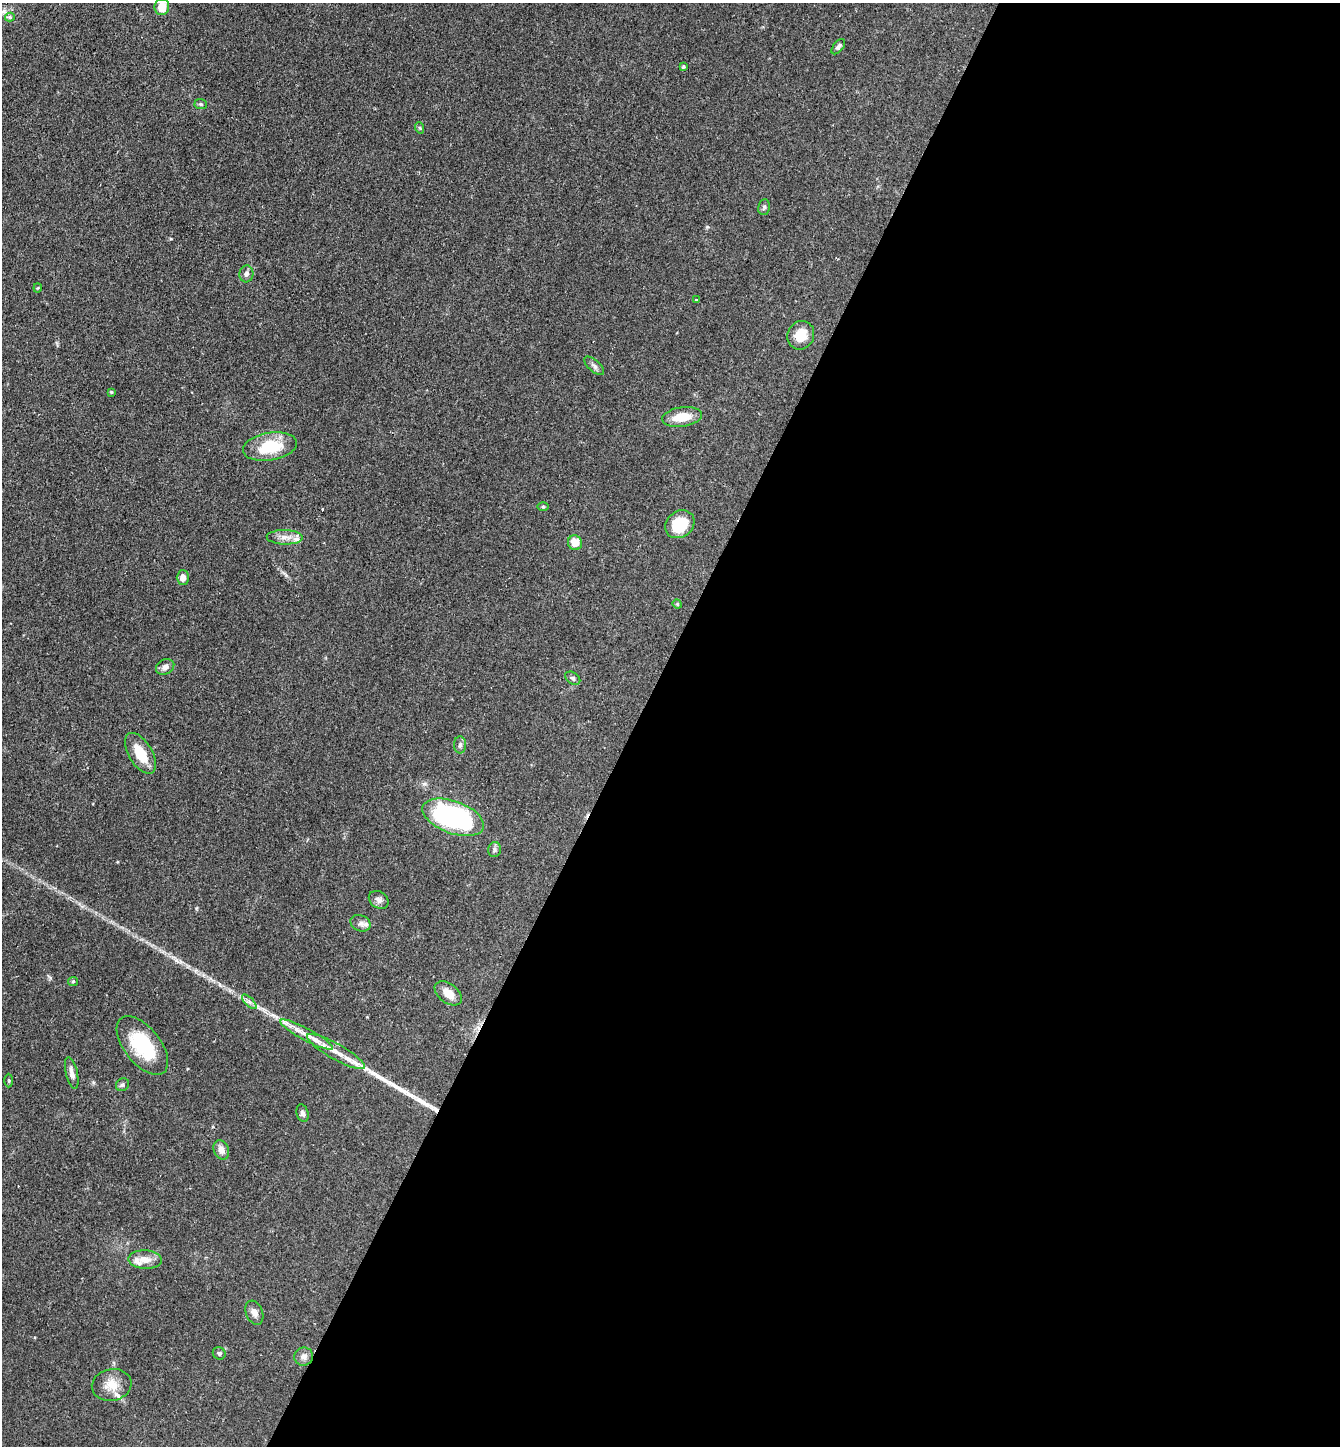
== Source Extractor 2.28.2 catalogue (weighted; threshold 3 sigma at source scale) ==
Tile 12 of 4 x 4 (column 4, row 3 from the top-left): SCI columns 4162-5499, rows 1446-2889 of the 5783 x 5776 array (HDU 1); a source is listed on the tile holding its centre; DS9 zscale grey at full resolution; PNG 1342 x 1448 px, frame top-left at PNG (2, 3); each listed source drawn as its Kron ellipse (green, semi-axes under 4 px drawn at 4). Shown black and unused: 53% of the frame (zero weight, under 2 of 3 exposures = <1% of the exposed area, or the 3 px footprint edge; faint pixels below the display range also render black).
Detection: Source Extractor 2.28.2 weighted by HDU 2 'WHT'; one run over the whole footprint, this tile lists its part. Background 0.0527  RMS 0.005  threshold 0.0226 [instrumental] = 3 sigma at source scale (4.5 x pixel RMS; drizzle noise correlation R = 1.50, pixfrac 1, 0.05/0.05 arcsec/px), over >= 5 px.
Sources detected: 49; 1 long thin detection or spike segment (spike, bleed or trail) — neither listed nor drawn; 3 inside a brighter listed object's ellipse — not listed separately; the other 45 listed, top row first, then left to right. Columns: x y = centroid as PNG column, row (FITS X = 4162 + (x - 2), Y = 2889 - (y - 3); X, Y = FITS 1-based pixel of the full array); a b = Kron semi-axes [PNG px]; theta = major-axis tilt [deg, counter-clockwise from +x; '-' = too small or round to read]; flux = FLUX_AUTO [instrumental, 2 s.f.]
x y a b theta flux
162 7 8 7 - 7.3
10 17 5 4 - 0.83
838 47 9 5 51 1.3
683 67 3 3 - 0.75
201 104 6 5 - 0.83
420 128 6 3 -71 0.64
764 207 8 5 80 0.98
246 274 8 7 - 1.8
38 288 4 4 - 0.49
696 300 3 2 - 0.42
801 335 15 13 61 8.8
594 366 12 5 -42 1.7
111 392 4 4 - 0.58
682 417 20 9 8 9.8
270 447 27 14 9 20
543 507 6 4 0 0.6
680 524 15 13 38 14
285 537 18 7 -1 4.1
575 543 7 7 - 5.8
183 578 7 6 - 3
677 604 5 4 - 0.61
165 667 9 7 28 2.4
573 678 8 5 -35 1.2
460 745 8 6 -90 1.6
140 753 23 11 -59 12
453 817 32 16 -20 83
495 850 7 6 - 1.2
379 900 11 8 -35 2.1
360 923 10 8 -22 2.2
73 981 5 4 - 0.58
448 993 15 9 -36 5.5
249 1002 9 3 -45 1.4
307 1035 30 6 -28 6.8
142 1045 34 18 -52 27
336 1051 33 8 -30 9
72 1073 16 6 -77 2.7
9 1080 7 3 90 0.6
122 1085 7 6 - 1.1
302 1113 9 6 -75 1.7
221 1150 10 7 -66 3.3
145 1260 16 9 -2 5.8
254 1313 12 8 -68 2.7
219 1353 6 6 - 1
304 1357 9 9 - 2.7
112 1385 20 15 9 7.8